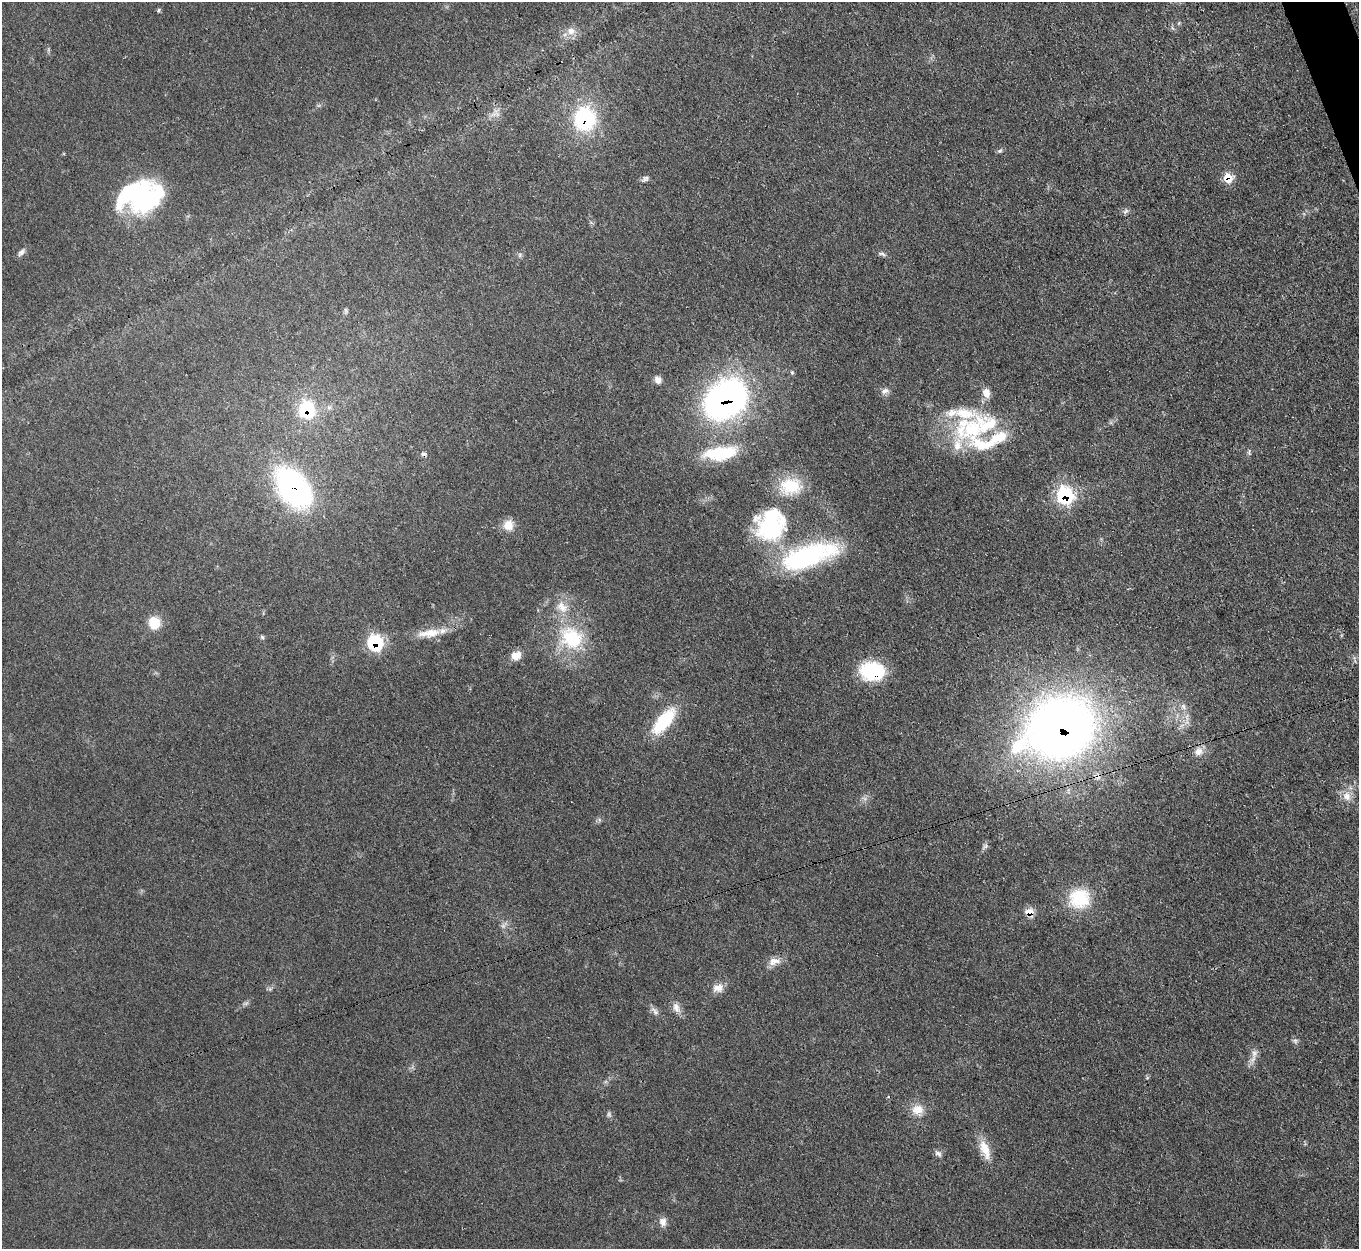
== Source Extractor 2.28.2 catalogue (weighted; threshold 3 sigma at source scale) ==
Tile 10 of 4 x 4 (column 2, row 3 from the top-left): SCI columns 1359-2715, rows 1527-2773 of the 5432 x 5415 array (HDU 1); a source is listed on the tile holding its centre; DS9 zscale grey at full resolution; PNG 1361 x 1251 px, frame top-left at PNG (2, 2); no overlay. Shown black and unused: <1% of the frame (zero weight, under 3 of 4 exposures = <1% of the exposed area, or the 3 px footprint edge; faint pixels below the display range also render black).
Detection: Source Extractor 2.28.2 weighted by HDU 2 'WHT'; one run over the whole footprint, this tile lists its part. Background 0.0638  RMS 0.0063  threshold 0.0284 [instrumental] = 3 sigma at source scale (4.5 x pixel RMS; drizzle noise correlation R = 1.50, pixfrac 1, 0.05/0.05 arcsec/px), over >= 5 px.
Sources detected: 68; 2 too faint to see at this stretch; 2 inside a brighter object's white glare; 1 cosmic-ray / hot-pixel residue — not listed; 6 inside a brighter listed object's ellipse — not listed separately; the other 57 listed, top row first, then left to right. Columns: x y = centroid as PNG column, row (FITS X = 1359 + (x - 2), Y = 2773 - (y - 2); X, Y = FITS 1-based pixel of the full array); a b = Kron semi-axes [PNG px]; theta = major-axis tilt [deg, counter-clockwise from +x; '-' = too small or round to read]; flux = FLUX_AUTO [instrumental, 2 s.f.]
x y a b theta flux
159 10 5 5 - 0.9
1172 28 7 4 -69 1.1
571 31 12 11 - 5.5
497 114 15 5 -60 2.7
585 119 19 17 88 70
1000 151 7 5 21 1.2
1228 178 9 8 - 13
645 179 11 7 34 2.1
141 197 41 32 28 98
1126 211 8 4 38 1.4
21 252 12 7 45 2.6
882 254 12 4 -19 1.8
520 255 6 4 -90 1.1
792 372 6 5 - 0.94
658 380 8 7 - 3.9
885 391 12 7 23 3
986 393 10 8 -73 6.2
725 399 35 25 35 280
306 410 11 10 - 47
972 429 54 36 4 65
720 453 37 14 6 35
1249 453 8 4 -74 1.1
424 454 7 5 -7 1.8
790 486 29 22 4 24
294 488 42 26 -51 150
1065 495 9 8 - 95
508 525 13 13 - 7.8
770 527 40 35 -46 62
808 556 66 23 17 100
562 607 18 13 -47 9.6
154 623 14 12 -73 13
429 633 35 11 7 13
262 637 6 5 - 1.1
572 638 33 27 -45 40
375 643 8 8 - 73
516 655 12 10 19 6.4
872 671 23 17 -4 50
1183 707 10 6 -68 2.6
664 721 36 14 50 33
1060 728 60 46 25 580
1198 751 13 10 44 5.1
1347 796 14 11 -69 6.5
985 846 8 6 3 1.6
1079 898 26 24 14 31
1029 912 8 7 - 9.8
774 961 17 10 10 6.1
718 988 14 11 13 6
676 1007 15 9 -76 4.8
655 1011 14 6 -47 2.9
1295 1041 8 5 -17 1.5
1254 1053 14 9 86 4.4
1147 1078 5 5 - 0.91
917 1110 17 16 - 9
609 1114 8 5 -78 1.5
985 1149 28 11 -69 11
938 1153 10 6 -38 2.3
663 1221 10 9 - 4.3
Overlapping masked pixels (flux is a lower limit): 10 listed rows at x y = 585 119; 1228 178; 725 399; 306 410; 294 488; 1065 495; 375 643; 872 671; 1060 728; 1029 912